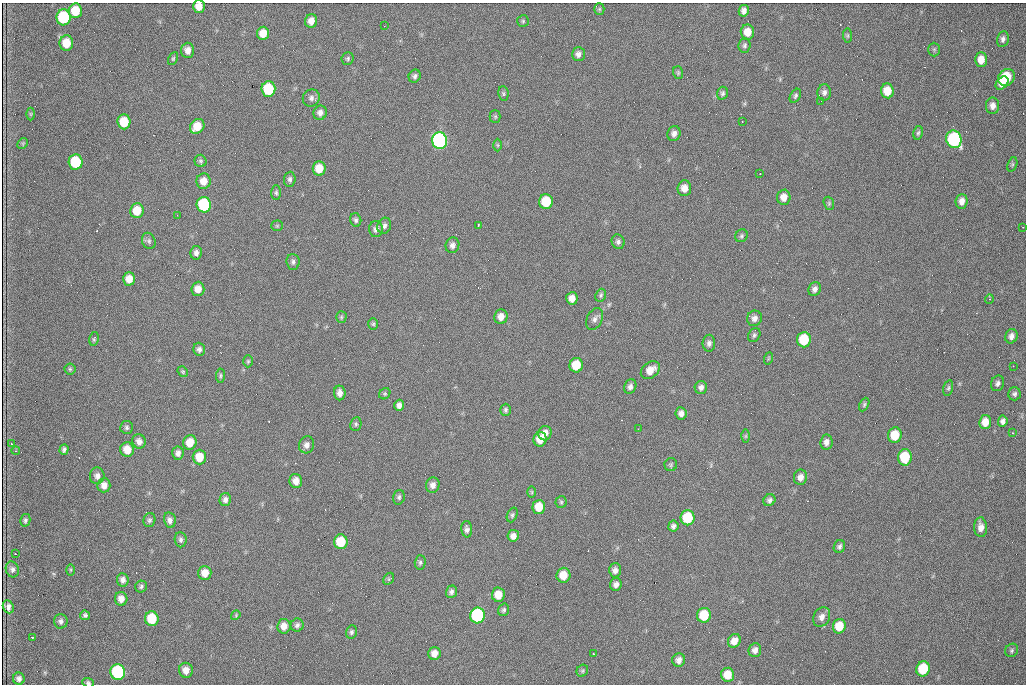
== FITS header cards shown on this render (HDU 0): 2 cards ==
NAXIS1  =                 1024 /fastest changing axis
NAXIS2  =                  682 /next to fastest changing axis

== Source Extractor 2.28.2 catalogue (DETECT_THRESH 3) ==
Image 1024 x 682 px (HDU 0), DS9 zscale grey, 1 PNG px = 1 image px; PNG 1028 x 686 px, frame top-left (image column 1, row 682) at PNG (2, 3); each listed source drawn as its Kron ellipse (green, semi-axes under 4 px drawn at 4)
Background 2140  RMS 31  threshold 93.8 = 3 sigma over >= 5 px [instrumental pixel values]
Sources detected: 195; all 195 listed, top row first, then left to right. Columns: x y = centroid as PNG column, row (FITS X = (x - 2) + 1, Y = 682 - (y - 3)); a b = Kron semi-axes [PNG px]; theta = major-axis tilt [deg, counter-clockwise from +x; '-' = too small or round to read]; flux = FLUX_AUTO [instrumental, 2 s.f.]
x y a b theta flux
199 6 6 6 - 19000
599 9 5 5 - 3200
75 11 7 6 - 48000
744 11 6 5 - 9200
63 17 8 7 - 150000
311 21 7 6 - 15000
523 21 6 6 - 3500
384 26 2 2 - 1000
747 32 7 7 - 26000
263 33 7 6 - 25000
847 35 7 4 -84 3000
1003 39 8 5 79 6500
66 43 7 6 - 39000
745 45 7 6 - 4800
934 49 7 5 -89 3500
188 50 7 6 - 14000
578 54 7 6 - 9200
348 58 6 6 - 3800
173 59 7 4 63 3100
981 60 7 6 - 21000
678 73 6 5 - 3300
415 76 7 6 - 6200
1006 77 9 7 55 82000
1002 83 7 5 48 17000
268 89 7 7 - 98000
887 91 7 6 - 33000
824 92 8 7 - 8300
503 93 8 5 -84 3900
722 93 6 5 - 4600
795 96 7 5 59 4600
311 98 9 8 - 8700
821 101 2 2 - 840
993 106 8 6 89 12000
320 113 7 6 - 9600
31 114 6 4 90 2900
495 116 6 5 - 3400
742 121 3 2 - 2200
124 122 7 6 - 57000
197 126 8 6 48 30000
918 133 7 4 78 3700
674 134 7 6 - 9400
954 139 9 7 -75 280000
440 141 8 7 - 530000
23 143 6 4 45 3000
498 145 6 4 -89 2700
200 161 6 6 - 4100
75 162 7 7 - 100000
1012 164 7 4 71 2900
319 168 7 6 - 33000
760 174 2 2 - 2000
290 179 7 6 - 5700
204 181 8 7 - 22000
684 188 8 7 - 19000
276 193 7 5 -89 4000
784 197 7 6 - 17000
962 201 7 6 - 13000
546 202 7 7 - 77000
829 203 7 5 -71 3400
204 205 8 7 - 160000
137 211 7 6 - 39000
177 215 2 2 - 980
356 220 7 5 -76 5100
478 225 3 2 - 1900
277 226 5 5 - 2800
384 226 8 6 68 7100
1023 227 2 2 - 1200
376 229 8 7 - 9400
741 236 7 6 - 4000
149 241 8 6 -67 5800
618 242 7 6 - 6000
452 245 8 7 - 9400
196 253 7 5 79 8100
293 262 8 6 -85 5700
129 279 6 6 - 23000
198 289 7 6 - 20000
815 289 7 6 - 8400
601 295 6 5 - 4000
572 298 6 6 - 16000
989 299 5 3 - 1600
341 317 6 5 - 3000
501 317 7 6 - 17000
754 318 8 7 - 10000
595 319 11 7 64 8700
373 324 6 5 - 3400
754 335 7 5 60 4800
1011 336 7 6 - 8900
94 339 7 4 78 3000
804 340 7 7 - 79000
709 343 8 6 88 7400
199 349 6 6 - 6600
769 358 6 4 70 2600
248 361 6 5 - 3000
576 365 7 6 - 55000
1013 366 2 2 - 8400
70 369 5 5 - 3400
650 370 10 7 38 24000
183 371 5 4 - 3000
220 376 7 4 85 3500
997 383 8 6 68 6500
630 387 7 6 - 8300
701 387 6 6 - 7800
948 388 8 4 76 4200
340 393 7 6 - 12000
385 394 6 5 - 3100
1014 394 6 6 - 5200
864 404 7 4 64 3600
399 405 5 5 - 9000
505 410 6 5 - 4400
681 413 6 5 - 9700
1003 421 5 5 - 7000
985 422 7 6 - 23000
356 424 7 5 80 4000
127 427 6 6 - 4700
638 429 2 2 - 970
545 433 7 6 - 16000
1012 433 3 2 - 5200
895 435 8 7 - 47000
746 436 6 4 90 2900
540 439 7 6 - 29000
139 441 7 6 - 11000
190 442 7 6 - 29000
826 442 7 6 - 10000
11 444 4 3 - 2600
307 445 8 7 - 10000
64 449 5 4 - 5000
127 450 7 6 - 28000
16 451 4 3 - 1500
178 453 7 5 83 8300
199 457 7 7 - 35000
905 457 8 7 - 88000
671 465 6 6 - 3900
97 476 8 7 - 9100
800 477 7 6 - 12000
296 481 7 6 - 16000
104 485 7 6 - 13000
433 485 8 7 - 11000
532 492 6 4 -89 2700
399 497 7 5 73 4800
225 500 6 5 - 7400
769 500 6 5 - 6100
561 502 5 5 - 3500
539 507 7 6 - 39000
512 515 8 5 68 4200
688 518 7 7 - 88000
25 520 6 5 - 4600
149 520 7 6 - 4800
170 520 8 6 -78 9000
673 526 5 5 - 6800
981 527 10 6 -86 14000
467 529 8 5 -84 6900
513 536 6 5 - 11000
181 540 7 6 - 5500
341 542 7 6 - 67000
839 546 6 5 - 5900
15 554 3 2 - 1100
420 562 7 5 88 4700
12 569 8 6 -71 7400
71 570 6 4 89 2700
615 570 7 6 - 9700
205 573 7 6 - 22000
563 575 7 7 - 34000
389 579 6 4 60 2900
123 580 6 6 - 8600
616 584 6 6 - 9000
141 587 6 5 - 4500
451 592 6 5 - 6400
498 595 7 6 - 30000
121 599 7 6 - 15000
8 607 7 5 -66 10000
504 610 6 5 - 4500
85 615 5 4 - 4600
236 615 5 4 - 2200
477 615 8 7 - 270000
704 615 7 7 - 64000
822 617 10 8 61 13000
152 619 7 6 - 69000
61 621 7 6 - 7300
297 625 6 6 - 5900
284 626 7 6 - 17000
839 626 7 6 - 44000
351 632 7 5 68 4200
32 637 3 3 - 2700
734 641 7 6 - 17000
755 650 7 6 - 9600
1012 650 7 6 - 4400
434 653 6 6 - 15000
593 653 2 2 - 1200
679 660 7 6 - 9700
923 669 7 6 - 91000
186 670 7 7 - 18000
582 671 6 5 - 3200
118 672 8 7 - 240000
727 675 7 6 - 32000
19 679 6 6 - 7600
88 683 6 4 -21 4100
At the frame edge (FLAGS 8, measured only in part): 2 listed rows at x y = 199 6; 88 683

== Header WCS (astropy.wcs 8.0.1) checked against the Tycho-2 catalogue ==
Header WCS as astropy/WCSLIB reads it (CRVAL/CRPIX/CD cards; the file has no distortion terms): RA---TAN/DEC--TAN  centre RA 07:09:16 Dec +30:56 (107.32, +30.93 deg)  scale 1.44 arcsec/px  FOV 24.5' x 16.3'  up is -93 deg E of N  parity flipped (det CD > 0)
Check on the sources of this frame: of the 60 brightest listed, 3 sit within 2.2 arcsec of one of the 10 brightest Tycho-2 stars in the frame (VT <= 12.48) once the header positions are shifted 0.73 arcsec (0.15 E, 0.71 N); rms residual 0.98 arcsec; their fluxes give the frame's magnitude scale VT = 25.07 - 2.5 log10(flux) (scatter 0.11 mag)
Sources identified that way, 3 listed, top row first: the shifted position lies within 2.2 arcsec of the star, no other Tycho-2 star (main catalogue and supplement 1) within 4.4 arcsec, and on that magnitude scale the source's flux lands within +1.5 / -3 mag of the star's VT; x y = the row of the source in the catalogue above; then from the Tycho-2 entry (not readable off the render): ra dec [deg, ICRS J2000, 3 dp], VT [Tycho-2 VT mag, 2 dp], TYC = Tycho-2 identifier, HIP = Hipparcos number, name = IAU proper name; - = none
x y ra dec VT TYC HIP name
440 141 107.226 +30.900 10.76 2438-883-1 - -
204 205 107.261 +30.807 12.26 2438-856-1 - -
477 615 107.445 +30.924 11.38 2438-1056-1 - -